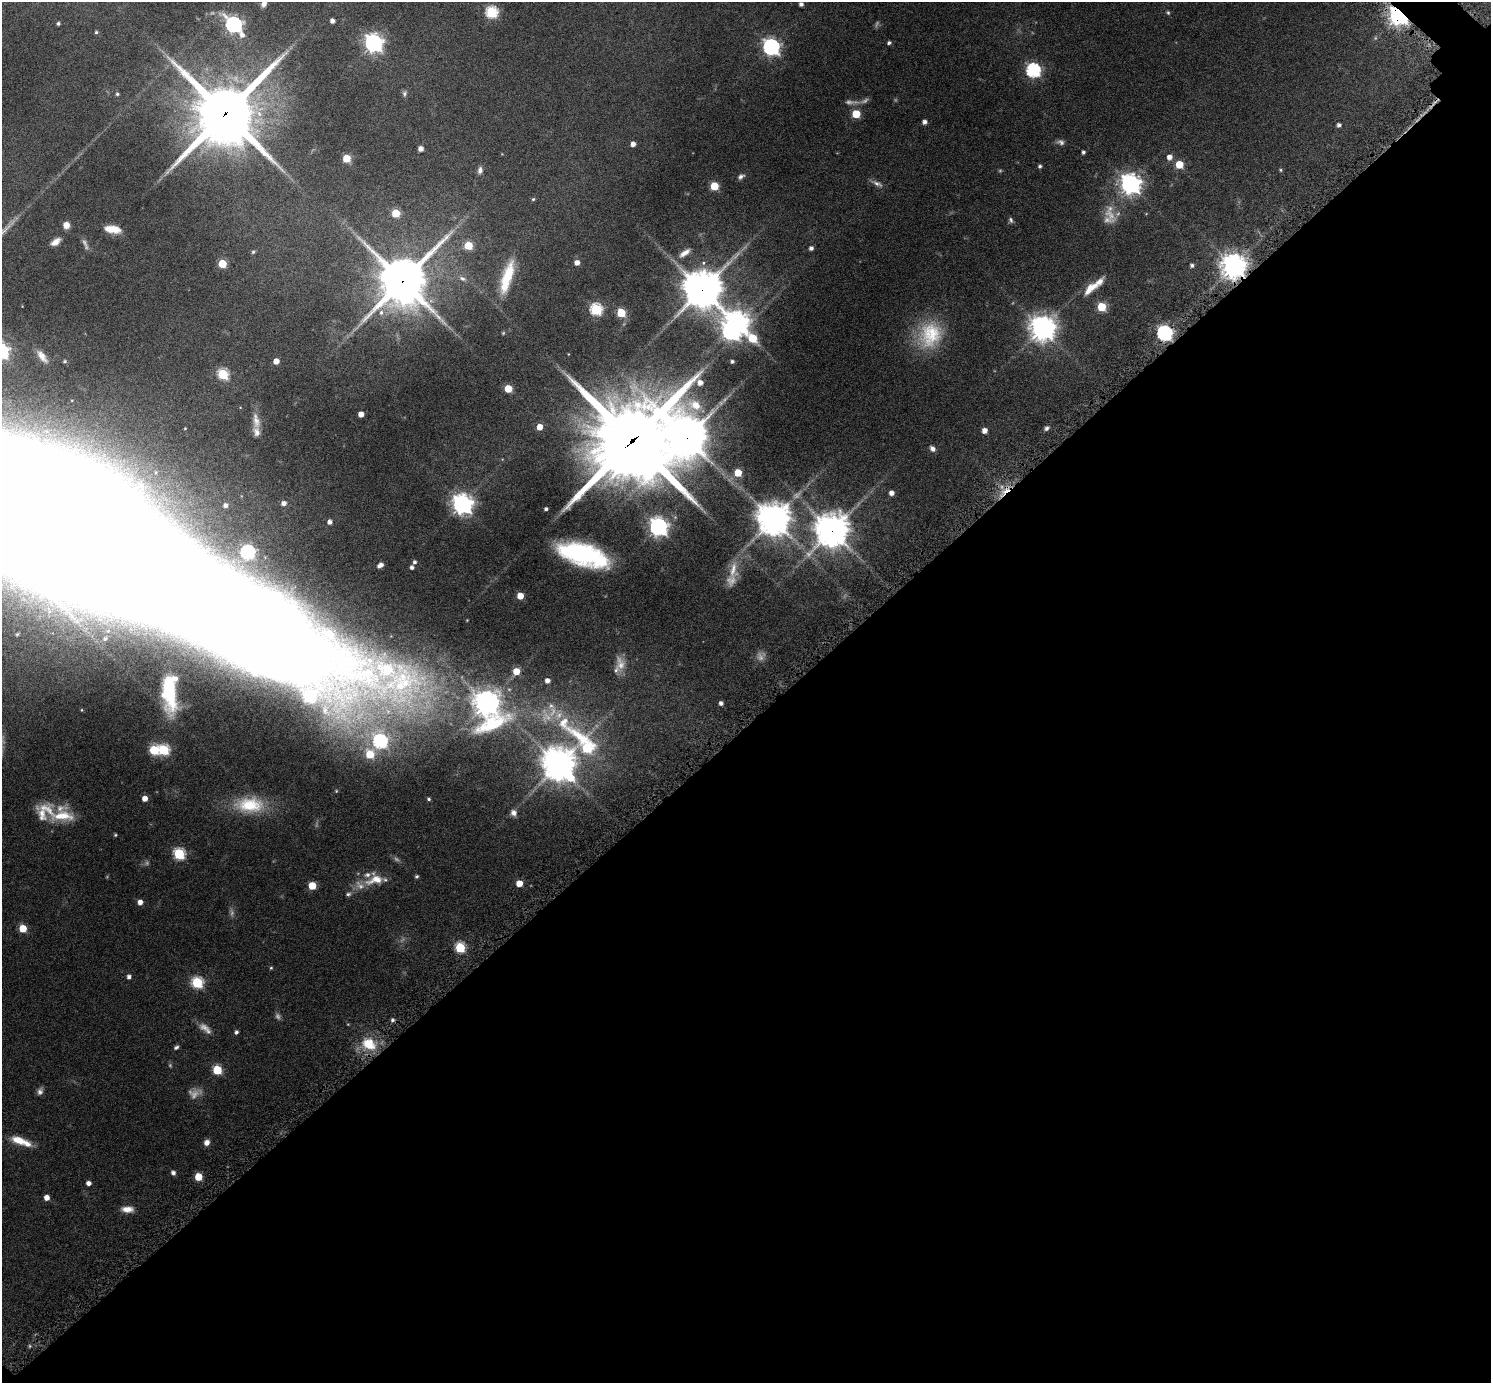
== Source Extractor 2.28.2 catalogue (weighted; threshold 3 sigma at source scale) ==
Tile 15 of 4 x 4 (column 3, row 4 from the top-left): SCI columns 3028-4516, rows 329-1709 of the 6038 x 6038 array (HDU 1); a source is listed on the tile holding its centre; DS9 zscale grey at full resolution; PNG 1493 x 1385 px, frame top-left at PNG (2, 2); no overlay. Shown black and unused: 48% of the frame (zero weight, under 6 of 12 exposures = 2% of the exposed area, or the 3 px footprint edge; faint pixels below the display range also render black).
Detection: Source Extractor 2.28.2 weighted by HDU 2 'WHT'; one run over the whole footprint, this tile lists its part. Background 0.0763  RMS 0.0032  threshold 0.013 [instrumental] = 3 sigma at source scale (4.09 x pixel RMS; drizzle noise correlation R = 1.36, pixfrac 0.8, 0.05/0.05 arcsec/px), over >= 5 px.
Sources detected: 184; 26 too faint to see at this stretch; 2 inside a brighter object's white glare — not listed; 9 inside a brighter listed object's ellipse — not listed separately; the other 147 listed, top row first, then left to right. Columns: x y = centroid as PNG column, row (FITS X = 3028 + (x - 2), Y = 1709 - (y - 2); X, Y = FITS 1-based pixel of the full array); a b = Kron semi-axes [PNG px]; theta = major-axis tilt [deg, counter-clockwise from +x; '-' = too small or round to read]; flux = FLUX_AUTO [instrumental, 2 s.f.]
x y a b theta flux
264 4 7 5 68 1.6
801 4 4 4 - 1
492 12 6 6 - 33
1168 13 6 5 - 0.46
1398 15 7 6 - 190
332 21 4 4 - 1.5
58 24 4 3 - 0.62
233 25 9 7 -45 100
96 32 4 4 - 0.45
373 43 7 7 - 150
889 43 4 4 - 0.73
771 47 7 7 - 110
1033 70 7 6 - 60
404 93 8 6 79 0.73
117 94 4 4 - 0.54
225 113 23 21 45 2200
856 114 5 5 - 11
925 122 4 4 - 1.3
1339 125 4 4 - 0.94
633 144 4 4 - 1.7
421 149 4 4 - 1.9
1083 152 4 3 - 0.71
1169 157 6 5 - 2
346 158 5 5 - 8.1
1179 164 5 5 - 9.4
1040 166 5 4 - 0.57
480 170 9 6 81 1.2
1280 170 4 4 - 0.34
741 176 8 5 32 0.95
877 183 17 6 -24 1.4
1130 184 8 7 - 200
714 186 5 5 - 12
533 199 5 4 - 0.42
396 213 5 5 - 10
1011 220 7 5 -74 0.71
66 225 7 7 - 2.1
113 229 17 8 -9 4.8
55 242 12 6 33 2.1
468 245 5 5 - 10
811 248 4 4 - 0.99
253 252 6 5 - 0.48
685 253 20 8 35 2.7
577 262 5 5 - 2
222 263 5 5 - 12
1192 265 4 4 - 0.81
1234 266 8 8 - 350
507 277 40 13 73 12
462 278 11 6 -27 1.2
403 281 18 17 - 1200
1090 288 28 9 41 4.6
702 289 14 13 - 770
1102 307 5 5 - 14
596 309 6 6 - 36
381 312 8 7 - 1.3
621 313 5 5 - 14
736 322 9 7 -28 240
1042 328 9 8 - 360
503 333 5 5 - 0.34
1164 333 7 6 - 73
930 335 38 31 67 18
753 338 12 6 -37 14
42 356 18 8 -53 2.6
65 361 5 5 - 0.5
276 361 5 4 - 2.9
732 361 4 3 - 0.7
223 374 6 6 - 23
508 389 5 5 - 8.1
694 405 20 14 -11 6.1
361 414 4 4 - 2.5
256 421 24 10 -79 3.2
540 427 5 5 - 4
185 428 4 3 - 0.26
1047 428 6 5 - 0.79
985 431 4 4 - 2.1
686 438 15 13 -77 730
633 440 33 30 43 3500
933 449 7 5 -45 1.3
738 473 5 5 - 8.9
140 485 6 6 - 0.74
1005 491 23 7 47 4.4
891 493 5 4 - 1.8
284 503 5 4 - 1.5
462 504 7 7 - 200
225 505 7 6 - 1.3
546 509 4 3 - 0.72
773 519 11 10 - 550
64 520 422 64 -30 7800
330 522 5 4 - 1.3
658 527 7 7 - 140
832 531 12 12 - 480
247 552 6 6 - 54
583 554 43 17 -17 49
414 562 5 4 - 0.74
380 565 6 4 35 1.6
412 567 4 4 - 0.85
733 570 27 12 84 4.5
520 596 5 5 - 5.1
17 634 5 4 - 0.35
105 639 4 4 - 0.44
621 664 23 13 -82 3.8
516 671 5 5 - 5.4
547 681 5 5 - 1.7
169 690 60 20 -84 27
486 703 9 9 - 320
721 703 4 4 - 1
551 706 11 10 - 2
82 710 4 4 - 0.31
492 724 59 25 25 27
380 741 7 7 - 52
585 745 50 16 -48 38
154 750 6 6 - 17
164 750 6 6 - 26
370 754 6 6 - 10
559 765 12 10 -52 560
336 791 5 4 - 0.34
145 798 5 4 - 2.4
429 799 4 4 - 0.5
250 805 41 22 -1 15
513 813 8 7 - 1.4
63 816 32 13 5 8.2
115 835 4 4 - 0.33
179 854 6 6 - 29
417 876 4 4 - 0.58
375 880 28 13 14 6
519 883 5 5 - 4.5
312 885 5 5 - 8.5
348 894 7 5 10 0.66
140 902 5 4 - 2
23 928 5 5 - 8.4
460 947 6 5 - 22
271 968 5 4 - 0.36
129 977 5 4 - 1.1
197 983 6 6 - 30
392 1020 5 5 - 0.78
236 1032 4 4 - 0.76
369 1044 15 11 -34 8.8
176 1047 6 4 41 0.68
217 1070 5 5 - 15
40 1091 9 7 68 1.2
19 1140 19 9 -18 4.9
207 1142 7 6 - 1.6
173 1173 5 4 - 1.1
198 1177 5 5 - 8
88 1183 4 4 - 1.5
47 1198 5 4 - 2.3
127 1209 14 7 -3 2.6
30 1346 6 4 90 0.38
Overlapping masked pixels (flux is a lower limit): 11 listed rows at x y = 1398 15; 225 113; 1234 266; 403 281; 702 289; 1164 333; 686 438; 633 440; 1005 491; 64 520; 832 531
Isophote crosses this tile's border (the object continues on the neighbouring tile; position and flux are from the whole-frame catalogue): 2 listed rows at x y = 264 4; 64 520